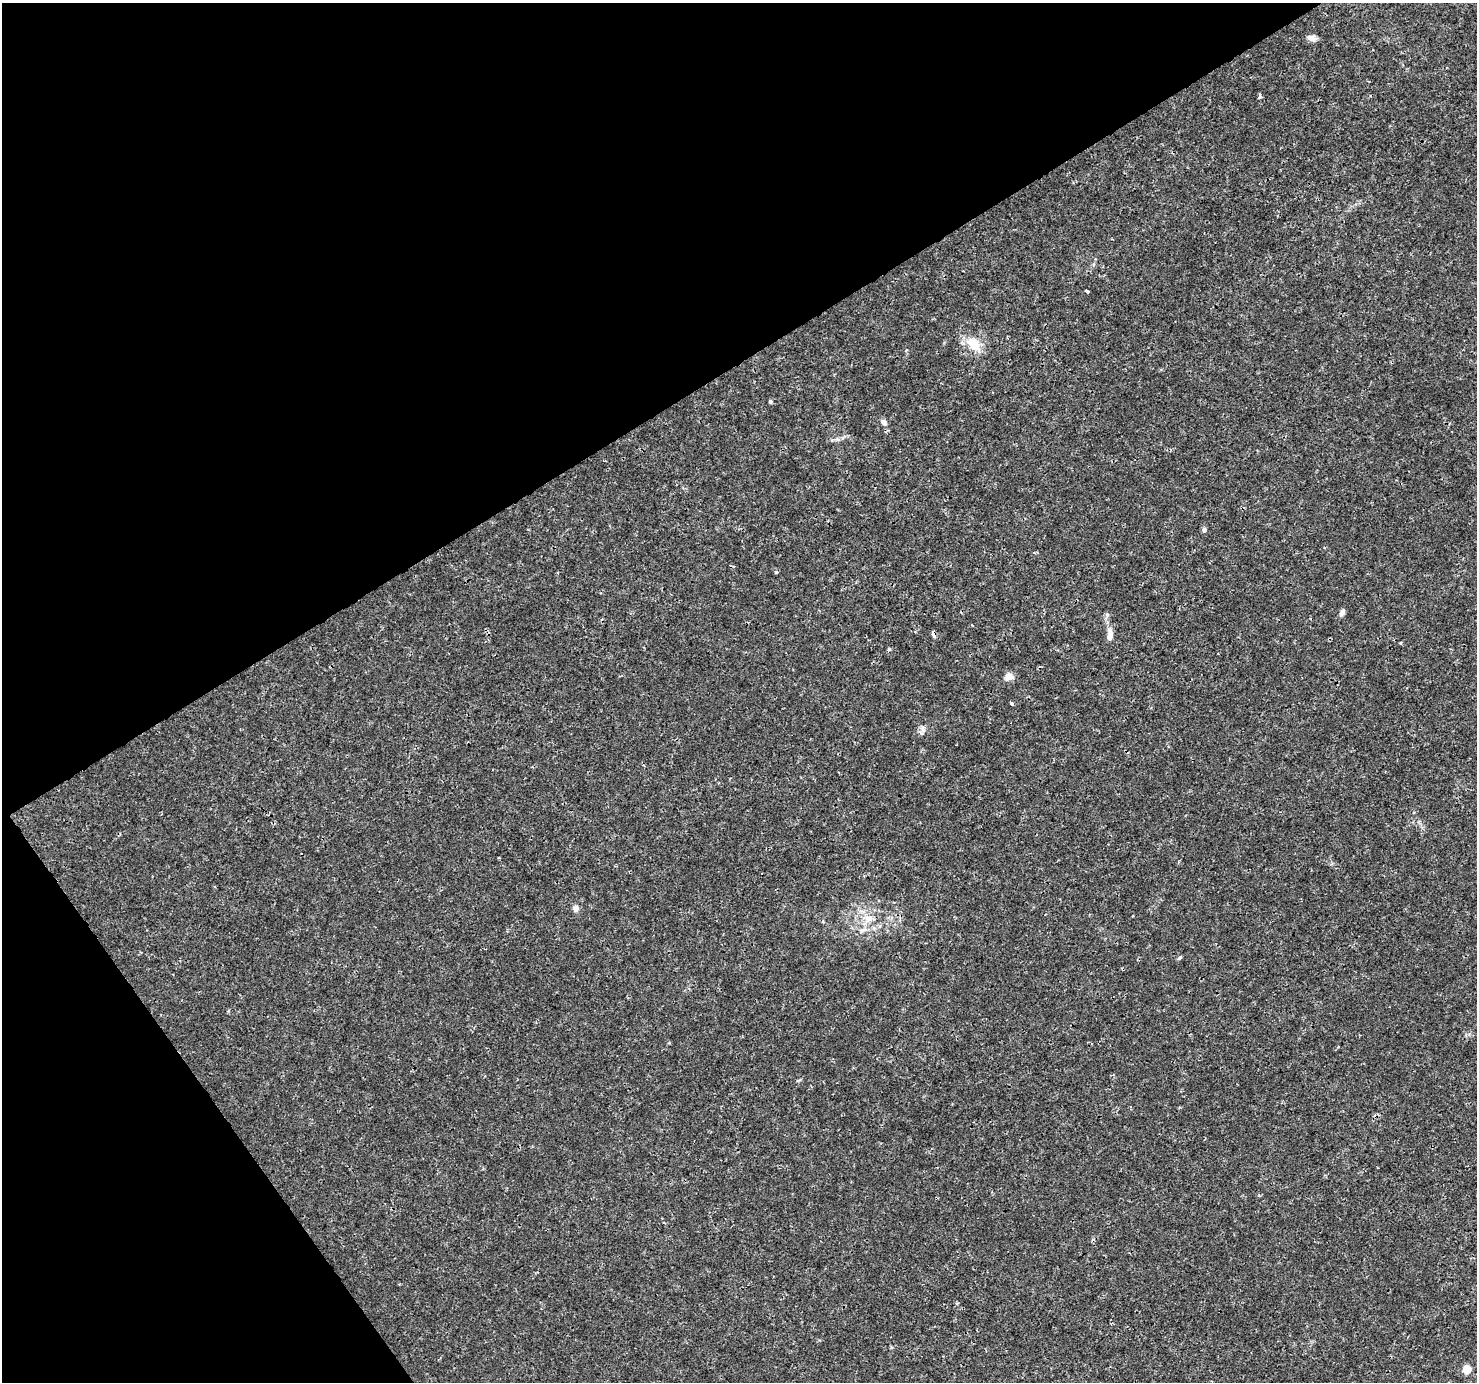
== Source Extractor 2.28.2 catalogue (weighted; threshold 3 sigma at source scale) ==
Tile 5 of 4 x 4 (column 1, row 2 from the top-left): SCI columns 5-1479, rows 2941-4320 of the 5904 x 5819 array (HDU 1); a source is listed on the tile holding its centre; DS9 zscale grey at full resolution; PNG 1479 x 1384 px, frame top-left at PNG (2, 3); no overlay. Shown black and unused: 32% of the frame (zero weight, under 3 of 4 exposures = <1% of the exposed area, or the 3 px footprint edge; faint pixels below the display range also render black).
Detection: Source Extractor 2.28.2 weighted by HDU 2 'WHT'; one run over the whole footprint, this tile lists its part. Background 0.0025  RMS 0.0011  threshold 0.00494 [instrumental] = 3 sigma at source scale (4.5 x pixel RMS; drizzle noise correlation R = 1.50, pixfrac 1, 0.0396/0.0396 arcsec/px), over >= 5 px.
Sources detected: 21; all 21 listed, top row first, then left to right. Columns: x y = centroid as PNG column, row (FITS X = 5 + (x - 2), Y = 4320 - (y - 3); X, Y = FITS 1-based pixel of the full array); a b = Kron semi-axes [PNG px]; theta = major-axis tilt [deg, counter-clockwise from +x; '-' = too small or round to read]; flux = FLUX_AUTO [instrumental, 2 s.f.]
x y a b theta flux
1312 38 12 7 -12 0.54
1260 96 5 4 - 0.24
1087 291 4 3 - 0.22
974 344 23 14 -41 2.3
770 401 5 4 - 0.22
884 422 7 6 - 0.45
1204 530 6 5 - 0.29
776 572 3 3 - 0.48
1342 612 10 5 61 0.36
1107 615 6 5 - 0.24
934 634 5 4 - 0.6
1110 635 16 7 86 0.89
889 650 5 4 - 0.19
1008 677 11 9 27 0.78
1012 704 4 3 - 0.17
923 728 11 4 -70 0.3
576 908 7 7 - 0.57
868 919 14 10 -10 1.3
863 930 11 5 18 0.48
1180 958 7 4 44 0.15
1467 1369 5 5 - 3.7
Overlapping masked pixels (flux is a lower limit): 1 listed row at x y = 934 634